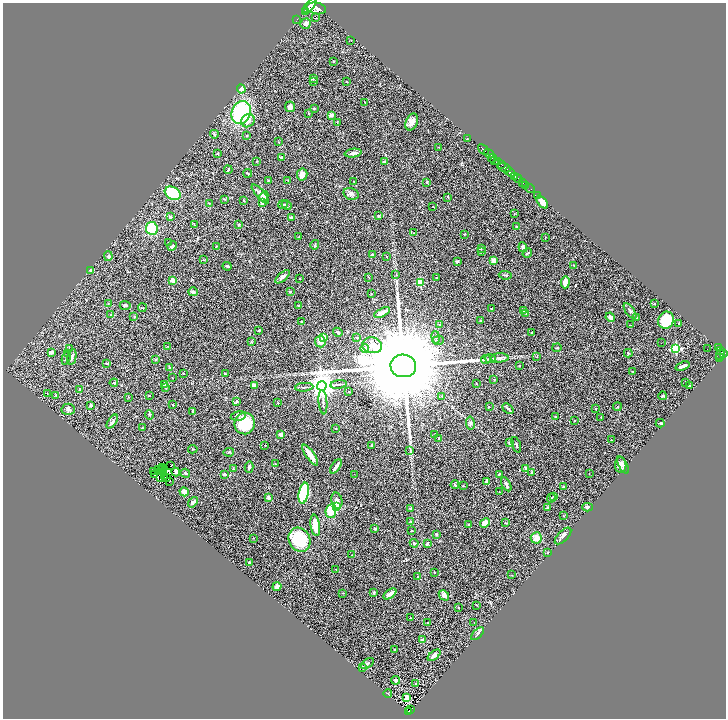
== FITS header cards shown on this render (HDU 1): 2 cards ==
NAXIS1  =                 1447
NAXIS2  =                 1432

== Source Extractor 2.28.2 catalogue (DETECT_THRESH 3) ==
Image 1447 x 1432 px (HDU 1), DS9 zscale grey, zoomed out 1/2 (1 PNG px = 2 x 2 image px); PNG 728 x 720 px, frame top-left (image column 2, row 1431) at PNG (3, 3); each listed source drawn as its Kron ellipse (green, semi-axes under 4 px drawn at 4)
Background 0.668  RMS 0.068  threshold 0.205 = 3 sigma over >= 5 px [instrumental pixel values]
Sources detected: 342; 35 cannot appear on this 1/2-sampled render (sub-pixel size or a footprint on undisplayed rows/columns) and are neither listed nor drawn; the other 307 listed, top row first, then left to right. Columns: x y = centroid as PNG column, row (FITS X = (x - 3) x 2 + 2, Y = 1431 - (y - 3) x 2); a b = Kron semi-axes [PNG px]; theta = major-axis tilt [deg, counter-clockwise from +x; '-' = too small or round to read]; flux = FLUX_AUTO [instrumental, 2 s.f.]
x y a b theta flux
310 6 9 4 51 4800
316 8 10 5 -10 5500
305 12 2 1 - 1000
316 18 3 1 - 15
297 19 2 1 - 19
306 24 5 5 - 44
351 40 3 2 - 4.6
333 61 2 2 - 9.7
313 78 3 2 - 14
313 81 3 2 - 8.8
347 82 3 2 - 7.2
241 89 4 4 - 76
365 103 4 2 - 5.8
290 107 5 5 - 58
314 108 3 2 - 9.4
241 113 12 9 68 1400
309 113 4 2 - 8.5
331 115 2 2 - 140
248 121 7 6 - 85
337 122 3 2 - 8.6
412 122 9 6 65 93
214 134 4 3 - 16
247 135 3 2 - 6
467 139 2 2 - 6
279 142 3 2 - 5.5
439 147 2 2 - 4.9
483 150 6 2 -42 1100
353 153 8 3 8 43
217 154 3 3 - 8.9
489 154 5 2 - 1500
281 157 4 3 - 10
493 158 4 2 - 420
257 161 3 2 - 5.6
494 161 4 2 - 410
384 162 3 2 - 33
498 162 3 2 - 480
502 165 4 2 - 280
504 168 7 3 -17 730
228 170 4 2 - 14
510 172 6 3 -46 2500
248 173 4 2 - 12
302 175 6 5 - 68
515 176 2 2 - 560
518 178 5 2 - 1000
268 180 2 2 - 6.5
288 180 3 2 - 6.4
354 181 2 2 - 9.4
427 182 3 3 - 9.5
523 182 3 2 - 130
526 185 3 2 - 210
530 189 5 2 - 60
173 193 8 6 -30 740
260 194 12 4 -49 83
351 194 8 5 -14 44
538 195 2 1 - 21
264 196 5 4 - 30
448 197 4 2 - 8
224 199 3 2 - 5.7
244 201 2 2 - 4.5
542 202 7 4 -51 120
209 203 2 2 - 14
262 203 4 3 - 67
283 205 5 3 - 20
287 205 5 3 - 18
433 207 2 1 - 5.4
514 213 3 2 - 6.1
379 216 3 2 - 12
170 217 3 3 - 27
291 218 4 3 - 27
194 225 3 2 - 7.6
239 225 3 2 - 12
517 226 4 2 - 7
152 228 6 5 - 490
413 233 2 2 - 3.8
465 234 2 2 - 8.8
299 237 2 2 - 5.4
545 238 3 2 - 6.8
168 242 2 2 - 8.8
315 245 5 2 - 14
172 246 5 3 - 29
216 246 3 2 - 7.2
523 247 5 3 - 46
481 248 4 2 - 9.7
481 251 3 3 - 12
527 253 5 2 - 12
372 255 4 3 - 16
108 256 5 3 - 20
387 256 3 2 - 7.1
203 260 3 2 - 5.4
457 261 4 3 - 21
494 261 3 3 - 100
574 265 3 2 - 6.2
227 266 5 2 - 11
91 271 4 3 - 46
396 275 3 2 - 6.6
505 275 6 3 -6 17
283 277 9 4 40 41
369 277 3 2 - 10
436 278 2 2 - 11
300 279 2 2 - 17
173 280 3 3 - 96
565 282 6 3 87 120
420 283 3 3 - 490
193 292 4 3 - 23
290 292 2 2 - 10
371 294 3 2 - 7.4
108 303 3 2 - 6.2
654 304 2 2 - 12
125 305 5 3 - 29
299 305 3 3 - 12
142 308 4 2 - 7.2
491 309 3 2 - 8.6
524 311 3 3 - 9.4
630 311 9 4 -55 28
382 313 8 3 27 120
526 314 4 3 - 9.8
111 315 4 3 - 12
134 316 3 3 - 6.8
610 317 5 4 - 44
636 318 4 3 - 10
480 320 4 2 - 8.5
666 320 9 7 57 410
301 322 2 2 - 9.2
679 323 2 2 - 13
440 325 3 3 - 11
630 325 2 1 - 3.6
259 330 3 3 - 6.9
338 332 5 3 - 20
531 332 2 2 - 6.8
323 337 3 2 - 330
436 337 6 4 -78 27
357 338 3 3 - 12
438 340 5 3 - 20
320 341 6 5 - 81
251 342 4 3 - 12
661 343 2 1 - 4.7
372 345 10 8 -10 100
167 346 3 2 - 5.8
365 348 4 3 - 17
557 348 5 1 - 7.2
719 348 3 2 - 160
69 349 4 2 - 8.7
676 349 3 3 - 1500
707 349 2 1 - 6
721 350 3 2 - 200
51 352 4 2 - 77
628 353 4 3 - 13
724 353 3 2 - 380
68 354 4 3 - 11
720 355 5 3 - 380
72 357 8 3 79 29
537 357 3 2 - 4.9
66 358 6 3 71 16
500 358 9 4 2 39
720 358 2 1 - 64
155 359 3 2 - 9.2
486 359 5 3 - 19
490 359 6 4 -13 25
107 363 3 2 - 11
403 366 13 11 -3 420000
520 366 3 2 - 5.8
682 366 7 3 21 46
170 368 4 3 - 20
633 372 3 2 - 6.8
183 374 2 2 - 8.9
225 374 3 2 - 7.4
172 378 2 2 - 5.1
494 379 3 2 - 6.1
685 382 2 1 - 3.2
114 383 4 3 - 11
476 383 2 2 - 5.6
339 384 8 2 8 19
165 385 2 2 - 52
254 385 2 2 - 200
322 386 5 4 - 19000
689 386 3 2 - 13
166 387 2 2 - 8.5
304 387 9 2 5 23
80 390 4 3 - 17
349 392 2 2 - 13
47 393 3 2 - 4.2
56 395 3 2 - 6.7
149 396 3 2 - 10
442 396 3 2 - 8.5
663 396 4 3 - 14
128 397 2 2 - 5.4
236 401 4 4 - 22
323 402 12 2 -85 26
278 403 2 2 - 7.8
91 405 3 3 - 15
173 405 3 2 - 6.5
489 407 2 2 - 7.2
617 407 4 2 - 8.1
68 409 6 5 - 34
508 409 6 2 -40 26
595 409 3 2 - 8.4
192 412 3 2 - 6.5
149 415 5 3 - 18
238 416 7 4 11 27
555 417 3 2 - 11
601 417 2 2 - 6.1
574 421 3 2 - 6.2
112 422 8 4 54 38
245 423 11 10 - 490
470 423 6 3 -81 17
660 423 4 2 - 17
142 428 2 2 - 25
336 428 2 2 - 9.1
281 434 3 3 - 51
435 434 2 2 - 5.1
439 438 4 3 - 9.6
611 439 2 1 - 3.5
510 443 3 3 - 31
265 445 2 1 - 5.9
516 445 8 2 -71 12
372 446 2 2 - 81
193 449 4 2 - 11
410 450 3 3 - 11
229 452 5 3 - 13
310 455 12 3 -55 150
275 463 3 2 - 5.4
621 465 8 5 -84 49
623 465 9 4 -62 43
170 466 2 1 - 2
336 466 8 2 54 52
249 467 5 3 - 36
162 468 3 1 - 2
525 468 4 2 - 13
233 469 3 3 - 9.1
159 470 2 1 - 4.9
161 470 2 1 - 1.6
153 471 2 1 - 6.3
164 472 2 2 - 18
176 472 4 3 - 19
185 473 5 3 - 16
532 473 3 2 - 17
589 473 2 2 - 4.3
155 474 2 1 - 4.3
225 474 2 2 - 31
354 474 2 1 - 4.4
499 474 3 2 - 9.2
160 477 2 1 - 3.4
164 477 2 1 - 1.2
167 477 2 1 - 3.5
169 481 4 1 - 8.8
487 482 4 4 - 68
506 484 8 3 -60 44
455 485 4 2 - 16
463 486 2 2 - 6.2
563 487 4 2 - 19
184 492 5 4 - 55
499 492 2 2 - 5
304 493 10 5 79 1300
554 496 3 3 - 8.1
268 498 4 3 - 50
551 498 4 2 - 9.3
337 501 8 5 -77 61
193 502 6 3 50 42
336 506 3 3 - 370
547 507 3 2 - 9.9
587 507 5 3 - 26
410 508 3 2 - 20
331 511 7 5 83 290
563 516 2 2 - 4.4
411 522 4 3 - 12
485 523 5 4 - 92
506 523 3 2 - 9.4
315 525 11 4 -82 230
469 525 3 2 - 15
375 529 3 2 - 16
412 531 2 2 - 15
436 534 3 2 - 14
563 536 10 5 45 40
253 538 2 1 - 3.6
536 538 6 5 - 100
299 540 12 10 -62 700
414 543 4 3 - 21
427 544 4 2 - 16
547 552 3 2 - 6.4
352 555 3 2 - 4.7
249 562 3 3 - 18
335 569 2 1 - 3.2
434 572 2 2 - 8.9
512 575 3 2 - 4.1
418 577 3 2 - 9.4
277 586 5 4 - 69
374 592 3 2 - 17
343 593 3 2 - 5.6
390 594 7 3 36 81
444 595 6 4 -46 72
477 605 3 2 - 4.7
458 608 2 2 - 8.1
411 618 2 2 - 4.8
427 622 2 2 - 11
474 623 2 1 - 3.2
478 634 8 3 44 22
423 640 2 2 - 160
394 649 2 2 - 7.1
434 655 7 4 39 48
367 663 7 3 32 17
362 667 4 3 - 18
396 680 4 3 - 17
416 683 2 2 - 6.8
388 694 4 2 - 6.5
407 698 3 2 - 230
411 710 2 1 - 12
409 711 3 2 - 73
At the frame edge (FLAGS 8, measured only in part): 1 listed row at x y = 310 6
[35 sub-pixel or undisplayed-footprint detections neither listed nor drawn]